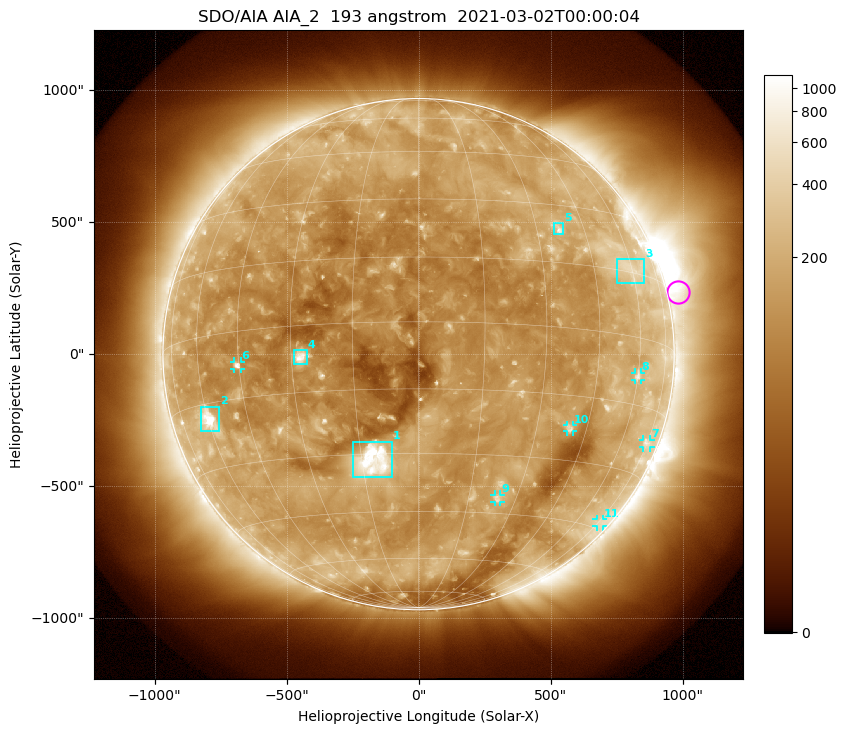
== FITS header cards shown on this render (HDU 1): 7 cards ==
TELESCOP= 'SDO/AIA '           / For AIA: SDO/AIA
INSTRUME= 'AIA_2   '           / For AIA: AIA_ATA1, AIA_ATA2, AIA_ATA3 or AIA_AT
WAVELNTH=                  193 / [angstrom] Wavelength
WAVEUNIT= 'angstrom'           / Wavelength unit: angstrom
DATE-OBS= '2021-03-02T00:00:04.846' / [ISO] Date when observation started; ISO 8
CTYPE1  = 'HPLN-TAN'           / CTYPE1: HPLN
CTYPE2  = 'HPLT-TAN'           / CTYPE2: HPLT

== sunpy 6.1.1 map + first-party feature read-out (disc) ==
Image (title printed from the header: SDO/AIA AIA_2  193 angstrom  2021-03-02T00:00:04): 1024 x 1024 px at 2.4 arcsec/px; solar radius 968 arcsec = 404 px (full disc in frame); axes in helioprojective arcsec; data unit not stated in the header (colour bar unlabelled)
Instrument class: DISC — disc imager (sunpy class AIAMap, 193 A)
Bright regions (active regions / flare kernels): reference = the median radial profile (limb darkening/brightening removed); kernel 9 px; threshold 5 sigma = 228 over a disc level ~122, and >= 1.15x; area >= 12 px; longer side >= 10 px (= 24 arcsec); searched inside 0.97 R_sun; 11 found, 11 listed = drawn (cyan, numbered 1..; 6 of them under ~33 arcsec drawn as corner ticks so the feature stays visible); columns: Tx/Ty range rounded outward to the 5 arcsec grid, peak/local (2 s.f.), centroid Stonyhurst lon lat
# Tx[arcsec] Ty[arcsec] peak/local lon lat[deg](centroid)
1 -250..-100 -465..-330 14 -12 -32
2 -825..-755 -295..-200 9.1 -60 -19
3 750..855 265..360 2.7 +59 +16
4 -470..-420 -35..15 9.8 -28 -7
5 510..550 450..500 4.7 +36 +23
6 -700..-675 -55..-25 5.7 -45 -8
7 850..880 -355..-325 2.9 +75 -22
8 820..845 -100..-70 3.2 +60 -9
9 285..310 -560..-530 3.9 +24 -41
10 565..585 -295..-265 3.8 +40 -22
11 675..700 -655..-625 2.2 +76 -43
Off-limb structures (1.02-1.3 R_sun): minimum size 162 px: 7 found; the strongest spans PA ~230..320 deg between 1.02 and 1.3 R_sun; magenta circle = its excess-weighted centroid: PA ~285 deg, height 1.04 R_sun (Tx ~985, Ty ~235 arcsec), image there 2.6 x the reference